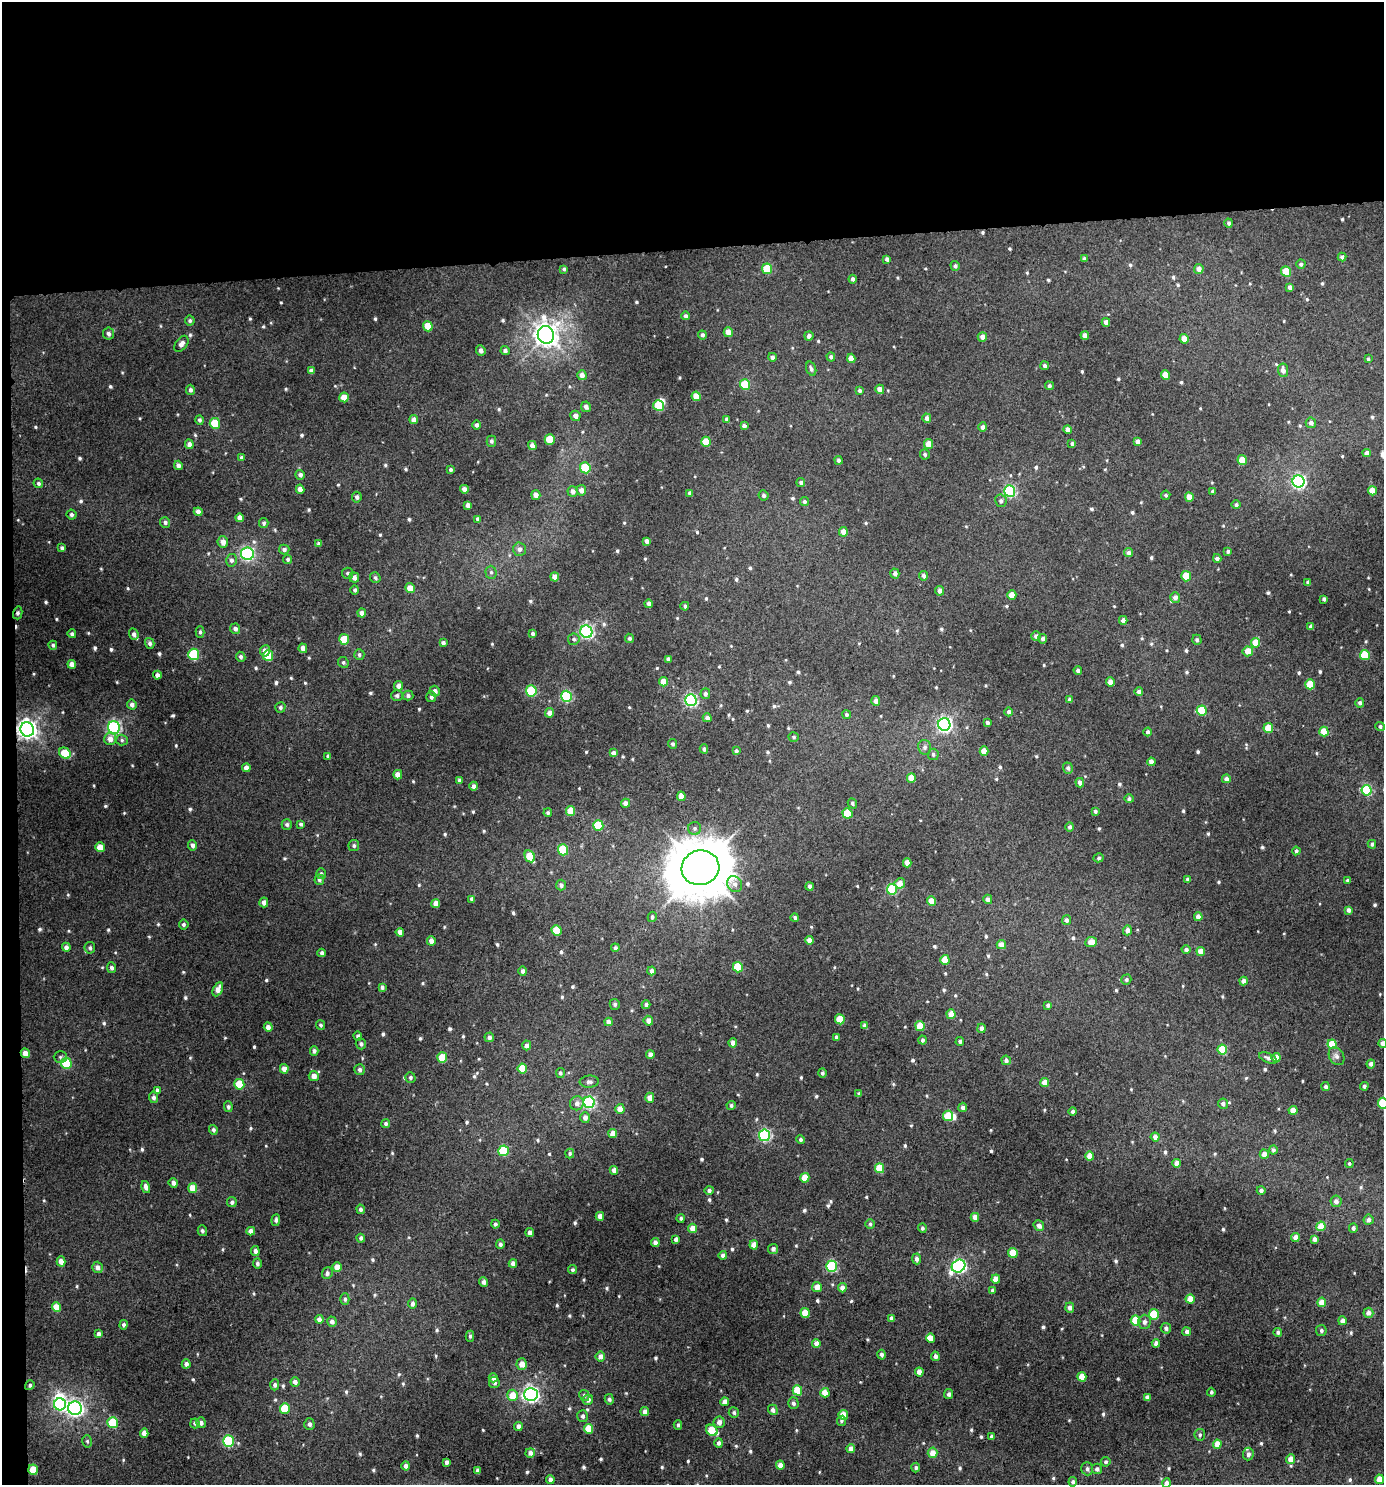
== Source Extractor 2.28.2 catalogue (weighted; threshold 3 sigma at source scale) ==
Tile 1 of 3 x 3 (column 1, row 1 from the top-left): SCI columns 7-1388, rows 2971-4453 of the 4199 x 4457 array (HDU 1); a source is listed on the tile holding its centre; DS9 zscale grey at full resolution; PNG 1386 x 1487 px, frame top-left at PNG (2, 2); each listed source drawn as its Kron ellipse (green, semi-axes under 4 px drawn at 4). Shown black and unused: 18% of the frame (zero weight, under 3 of 4 exposures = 1% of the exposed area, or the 3 px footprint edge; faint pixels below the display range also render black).
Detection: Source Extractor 2.28.2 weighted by HDU 2 'WHT'; one run over the whole footprint, this tile lists its part. Background 0.0192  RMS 0.0069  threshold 0.031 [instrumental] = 3 sigma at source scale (4.5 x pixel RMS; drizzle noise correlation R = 1.50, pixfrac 1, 0.0396/0.0396 arcsec/px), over >= 5 px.
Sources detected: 764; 3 inside a brighter object's white glare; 1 cosmic-ray / hot-pixel residue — neither listed nor drawn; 3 inside a brighter listed object's ellipse — not listed separately; of the other 757, all 500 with FLUX_AUTO >= 1.26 (the completeness limit of this list) listed and drawn (257 fainter detections not listed), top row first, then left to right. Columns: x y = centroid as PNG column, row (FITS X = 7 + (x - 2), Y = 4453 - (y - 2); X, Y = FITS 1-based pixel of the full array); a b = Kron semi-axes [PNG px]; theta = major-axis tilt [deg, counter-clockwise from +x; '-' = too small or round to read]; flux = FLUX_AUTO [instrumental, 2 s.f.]
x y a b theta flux
1229 223 4 4 - 1.9
1342 257 4 4 - 2.1
1084 258 3 3 - 1.4
887 259 4 4 - 2.1
1301 264 4 4 - 1.8
955 266 5 4 - 1.7
564 269 4 4 - 1.4
767 269 5 5 - 25
1199 269 5 4 - 3.8
1286 272 5 5 - 23
853 279 4 4 - 1.9
1290 287 4 4 - 2.9
685 316 4 4 - 1.9
190 321 5 5 - 1.5
1106 322 4 4 - 3.4
428 326 5 4 - 13
728 332 5 4 - 7
108 334 6 5 - 2.3
546 335 9 8 - 540
702 335 4 4 - 1.8
1085 335 4 4 - 4.7
809 336 4 4 - 3.1
982 337 5 4 - 3.9
1184 339 5 4 - 6.9
181 344 9 5 52 3.3
481 351 5 4 - 2.9
505 351 4 4 - 2.2
772 357 4 4 - 2
831 357 4 4 - 1.8
851 358 4 4 - 5
1368 359 4 4 - 1.3
1045 366 4 4 - 2.1
811 369 7 5 -72 1.8
1283 370 7 5 -82 3.8
311 371 4 4 - 2.4
582 375 5 4 - 4
1165 375 5 4 - 9.8
745 385 5 5 - 27
1049 386 4 4 - 1.6
880 389 4 4 - 5.1
190 390 5 4 - 1.7
859 391 4 4 - 1.6
696 396 5 4 - 6.6
344 397 5 4 - 9.4
659 406 5 5 - 27
586 407 5 5 - 2.7
575 416 5 5 - 3.3
927 418 4 4 - 3.3
727 419 4 4 - 2.2
199 420 5 4 - 1.5
414 420 4 4 - 3.9
215 423 5 5 - 22
1311 423 5 5 - 2.9
477 425 4 4 - 1.9
744 426 4 4 - 2.4
983 427 5 4 - 2.6
1067 430 4 4 - 3
550 439 5 5 - 17
491 441 5 5 - 1.7
706 442 5 4 - 13
1138 442 4 4 - 3.6
189 444 5 4 - 3.1
929 444 5 4 - 9
1072 444 4 3 - 1.6
532 445 4 4 - 3.7
1367 453 4 4 - 4
925 454 5 5 - 1.5
241 457 4 4 - 1.4
838 460 4 4 - 1.8
1242 460 5 4 - 12
178 465 4 4 - 2.6
585 468 5 5 - 32
451 470 4 4 - 1.3
300 475 5 4 - 2.2
1299 481 6 6 - 130
801 482 4 4 - 1.5
38 483 5 4 - 1.3
300 489 4 4 - 4.6
464 489 4 4 - 3.7
581 490 5 5 - 4.2
573 491 5 5 - 3.3
1010 491 6 5 - 79
1213 491 4 3 - 1.6
1372 491 4 4 - 8.7
690 493 4 4 - 2
536 495 5 4 - 3.5
764 495 5 5 - 1.7
1166 495 5 4 - 1.3
357 497 5 5 - 2.1
1189 497 5 4 - 8.3
1001 501 6 5 - 1.8
804 502 4 4 - 1.7
468 505 4 4 - 3.2
1236 505 4 4 - 1.6
198 512 4 4 - 3.2
71 515 5 5 - 1.7
240 518 4 4 - 4
478 519 4 4 - 2.3
165 522 5 5 - 1.8
264 523 5 4 - 1.4
843 532 5 4 - 5.6
647 541 4 3 - 2.5
223 542 6 5 - 4.5
319 544 4 4 - 1.9
62 548 4 4 - 2.1
284 549 5 5 - 2.3
519 549 7 6 - 2.6
1228 551 4 4 - 1.6
1128 553 4 4 - 2.5
247 554 6 6 - 120
1217 558 4 3 - 1.9
288 559 4 4 - 1.3
231 560 6 5 - 2
491 572 6 5 - 1.8
347 573 5 5 - 1.4
895 574 5 4 - 2.9
923 576 4 4 - 2.2
1186 576 5 5 - 18
555 577 4 4 - 4.1
354 578 5 5 - 3.5
375 578 5 5 - 1.5
1308 582 4 3 - 1.9
410 588 5 5 - 7.1
355 590 4 4 - 1.4
940 591 5 4 - 3.3
1012 595 5 4 - 8
1175 597 5 5 - 3.4
1324 599 4 3 - 1.6
649 604 4 4 - 2.8
685 606 4 3 - 1.6
18 613 6 4 76 1.9
362 613 4 4 - 2.9
1123 620 4 4 - 3.3
1310 627 4 3 - 2.1
235 629 5 5 - 2.6
200 632 6 4 89 1.4
586 632 6 6 - 130
533 633 4 3 - 1.6
72 634 4 4 - 1.5
134 634 5 4 - 2.2
1036 636 5 4 - 2.4
629 638 4 4 - 1.4
344 639 5 5 - 21
574 639 6 5 - 1.8
1043 639 5 4 - 1.9
1197 640 5 4 - 1.4
150 643 5 4 - 1.9
443 643 4 3 - 2
1256 643 5 4 - 12
53 645 4 4 - 1.3
303 648 4 4 - 3.9
265 651 5 5 - 4.2
1248 651 5 5 - 9.2
194 654 6 5 - 46
359 655 5 5 - 1.5
1365 655 5 5 - 28
268 656 5 5 - 18
241 657 5 4 - 1.7
668 659 4 4 - 2
343 662 5 5 - 1.5
72 664 4 4 - 4.4
1078 670 4 4 - 2
157 675 4 4 - 2.8
663 682 5 4 - 8.2
1110 682 4 4 - 6.2
1310 684 5 4 - 15
398 686 5 4 - 3.9
435 691 5 5 - 3
531 691 5 5 - 46
1139 691 4 4 - 2.7
705 694 5 5 - 1.8
397 695 6 5 - 1.7
408 696 5 5 - 1.9
566 696 5 5 - 59
431 697 5 5 - 2
691 700 6 5 - 100
1069 700 4 4 - 1.3
876 701 5 4 - 3.1
1360 703 5 4 - 2
132 704 5 4 - 2.6
280 707 5 5 - 1.4
1202 711 5 5 - 28
1009 712 4 4 - 1.9
550 713 4 4 - 4
846 715 4 4 - 1.7
707 718 4 4 - 2.5
987 723 4 3 - 2.1
944 724 6 6 - 170
1380 727 5 4 - 1.8
114 728 6 6 - 130
1268 728 5 4 - 15
27 729 7 7 - 350
1148 732 4 4 - 1.9
1324 732 5 4 - 12
794 737 5 4 - 1.3
110 739 6 6 - 4.1
122 740 6 5 - 1.5
673 744 5 4 - 1.4
925 747 7 6 - 2.3
704 749 4 4 - 1.5
736 751 4 4 - 1.7
984 751 4 4 - 7.3
65 753 6 5 - 18
613 753 4 4 - 2.8
933 754 5 5 - 1.7
328 756 4 4 - 1.6
1151 762 4 4 - 4.4
246 768 4 4 - 3.9
1068 768 5 5 - 1.8
398 775 5 4 - 4.8
911 778 5 4 - 11
1226 779 4 4 - 3.2
459 780 4 3 - 1.4
1080 783 5 4 - 3.4
474 786 4 4 - 2.7
1367 790 5 5 - 46
681 796 5 4 - 6.8
1129 799 4 4 - 1.9
626 803 4 4 - 3.7
852 803 5 4 - 1.4
571 811 5 4 - 12
1095 811 4 4 - 1.6
548 813 4 4 - 1.5
847 813 5 5 - 15
287 824 5 5 - 1.7
301 824 4 4 - 1.4
598 826 5 5 - 24
1070 827 5 4 - 1.8
695 828 6 6 - 1.7
1372 844 4 4 - 1.5
193 845 5 4 - 2.4
354 846 5 5 - 1.5
100 847 5 4 - 7.6
563 850 5 5 - 30
1296 851 4 4 - 1.7
530 856 6 5 - 17
1099 858 5 4 - 1.3
907 863 4 4 - 6.3
700 868 19 17 15 3400
321 874 5 5 - 1.3
1187 879 4 3 - 1.4
319 880 5 4 - 1.9
1348 880 4 4 - 1.3
900 883 5 5 - 6.3
735 884 8 7 - 3.2
561 885 5 5 - 2.3
809 886 4 3 - 2.5
892 889 5 5 - 44
472 899 4 4 - 2.2
988 899 4 4 - 2.8
932 901 4 4 - 8.7
264 902 5 4 - 3.6
436 903 4 4 - 4.7
1348 910 4 4 - 2.5
652 917 5 4 - 1.7
1198 917 4 4 - 4.8
795 918 4 4 - 1.5
1066 920 5 4 - 2.5
184 924 5 5 - 1.5
557 930 5 5 - 18
1127 930 5 4 - 3.3
400 932 4 4 - 3.8
809 940 4 4 - 4.2
431 941 5 4 - 3.8
1091 942 6 5 - 7.1
1001 945 4 4 - 6.2
66 947 5 4 - 2.7
90 948 6 5 - 1.6
615 948 4 4 - 1.5
1186 950 4 4 - 2.1
1201 951 4 4 - 7.2
322 953 4 3 - 1.8
945 960 5 4 - 13
738 967 5 5 - 25
111 968 5 4 - 2.1
523 971 4 4 - 2.2
651 971 4 4 - 2.7
1126 980 5 4 - 1.4
1244 981 4 4 - 3.1
382 987 4 4 - 1.6
218 989 7 4 63 5.2
615 1004 5 5 - 1.7
646 1005 4 4 - 1.7
1048 1005 4 4 - 1.9
951 1014 5 4 - 5.8
840 1019 5 5 - 15
648 1021 5 4 - 4.2
608 1022 4 4 - 3.6
321 1025 5 4 - 1.3
865 1026 4 4 - 3
920 1026 5 4 - 16
268 1027 5 4 - 3.4
981 1028 4 4 - 2.8
358 1036 5 4 - 1.8
489 1037 5 4 - 2.5
836 1037 4 3 - 1.8
923 1040 4 4 - 1.5
960 1041 4 4 - 1.5
733 1043 4 4 - 3.7
1383 1043 4 4 - 4.1
361 1044 5 5 - 1.6
1332 1044 5 4 - 14
527 1045 5 4 - 2.6
1222 1050 5 5 - 22
314 1051 4 4 - 1.9
25 1053 5 4 - 6.2
650 1055 4 4 - 3.4
1337 1056 9 7 -58 2.8
60 1057 6 5 - 1.3
442 1058 5 5 - 17
1268 1058 9 4 -24 2.2
1276 1058 5 4 - 6.4
1006 1060 5 4 - 2.1
66 1063 5 5 - 31
1371 1064 4 4 - 2.7
522 1068 5 4 - 13
284 1069 5 4 - 4.7
360 1070 5 5 - 2.2
560 1073 5 4 - 1.4
822 1073 4 4 - 1.6
314 1076 5 5 - 4.7
410 1077 5 5 - 1.4
589 1082 9 6 5 2.3
1045 1083 4 4 - 7
239 1084 5 5 - 23
1364 1086 4 4 - 1.7
1326 1087 4 4 - 2
157 1090 4 4 - 1.8
859 1094 4 3 - 1.7
153 1097 5 4 - 2.1
650 1098 5 4 - 5
589 1102 6 5 - 94
577 1103 7 6 - 3.1
1383 1103 5 5 - 26
1223 1104 5 5 - 2.3
731 1106 4 4 - 1.5
228 1107 5 4 - 1.5
963 1107 5 4 - 2.8
620 1109 5 4 - 5.9
1293 1110 4 4 - 6.5
1073 1112 4 4 - 1.9
948 1116 5 5 - 13
585 1117 5 5 - 3.6
386 1124 4 4 - 1.6
213 1130 5 4 - 1.7
613 1134 4 4 - 6.6
765 1135 5 5 - 100
1155 1137 4 4 - 3.6
800 1140 4 4 - 1.4
1273 1150 4 4 - 1.5
504 1151 5 5 - 29
570 1153 5 4 - 1.3
1264 1154 5 4 - 4.7
1090 1156 4 4 - 6.9
1177 1163 4 4 - 5.3
1349 1163 4 4 - 1.3
879 1168 5 4 - 17
614 1170 4 4 - 3.6
805 1178 5 4 - 13
173 1183 5 4 - 2.6
146 1187 6 4 -75 3
193 1188 5 4 - 9
709 1190 4 4 - 1.7
1261 1190 4 4 - 2.1
1336 1201 6 5 - 3.1
232 1202 5 5 - 2.2
361 1209 4 4 - 1.6
600 1216 4 4 - 4
975 1217 4 4 - 5.5
681 1218 4 4 - 1.4
276 1220 6 4 85 1.7
1369 1220 5 5 - 2.7
495 1224 4 4 - 1.7
870 1224 4 4 - 1.3
1039 1226 6 5 - 3.3
1321 1226 5 4 - 12
693 1228 4 4 - 6.5
922 1228 5 4 - 1.3
1353 1228 5 4 - 2
202 1231 5 4 - 1.7
251 1231 4 4 - 4
530 1232 4 4 - 3.2
1295 1237 4 4 - 5.8
361 1238 4 4 - 1.8
676 1239 4 4 - 2.4
1314 1239 4 4 - 3
655 1242 4 4 - 2.7
500 1244 4 4 - 1.8
754 1245 4 4 - 6.3
773 1249 5 5 - 2.4
255 1251 5 4 - 2.6
1013 1253 5 4 - 13
723 1255 4 4 - 2.6
916 1259 5 4 - 2.6
61 1261 5 4 - 5.6
513 1263 4 4 - 3.3
257 1264 5 4 - 1.8
832 1266 5 5 - 61
959 1266 7 6 - 140
97 1267 6 5 - 3.3
337 1267 4 4 - 7.4
573 1270 4 4 - 1.3
327 1273 6 5 - 2
996 1279 4 4 - 6.2
483 1282 4 4 - 2.8
817 1287 5 5 - 5.7
842 1288 4 4 - 3.9
992 1290 4 4 - 1.4
345 1299 6 4 -89 1.5
1190 1299 4 4 - 9.9
1322 1302 5 4 - 9.7
413 1304 5 4 - 2.2
56 1307 5 4 - 10
1070 1308 5 4 - 2.9
805 1313 5 4 - 12
1368 1313 5 5 - 3.5
1154 1314 5 5 - 27
891 1318 4 4 - 2.2
319 1319 4 4 - 3.4
1135 1320 5 5 - 20
1342 1321 4 4 - 3.1
332 1322 5 5 - 2.7
1144 1322 7 6 - 2.6
124 1325 5 4 - 1.7
1166 1328 5 5 - 2
1321 1330 5 5 - 1.5
1187 1332 4 4 - 2.5
1278 1332 4 4 - 1.8
98 1334 4 3 - 2.2
470 1336 5 4 - 1.5
931 1338 5 4 - 4.7
816 1343 4 4 - 4.8
1156 1343 4 4 - 3.3
882 1355 5 4 - 1.7
600 1356 5 5 - 4.2
935 1356 5 4 - 2.7
186 1364 4 4 - 2.7
522 1364 5 5 - 5.3
919 1372 4 4 - 5.8
1082 1377 4 4 - 9.8
493 1378 4 4 - 3.2
295 1382 5 4 - 2.7
494 1383 5 5 - 2.7
30 1385 5 4 - 1.3
275 1385 5 4 - 2.2
797 1390 5 5 - 19
1211 1392 4 4 - 1.3
825 1393 4 4 - 10
531 1394 7 6 - 200
949 1394 5 4 - 2.2
512 1395 5 5 - 11
584 1395 6 5 - 1.7
1147 1397 4 4 - 2.5
609 1399 5 4 - 1.8
588 1400 5 5 - 2.8
725 1402 4 4 - 5.2
793 1403 6 5 - 1.9
60 1404 6 6 - 81
75 1408 7 6 - 210
285 1408 5 5 - 22
773 1410 5 4 - 2.7
645 1412 4 4 - 3.6
734 1413 5 5 - 1.5
843 1415 5 4 - 11
583 1416 6 5 - 1.9
842 1421 5 4 - 1.3
719 1422 6 5 - 3.6
113 1423 5 5 - 32
195 1423 5 4 - 1.5
201 1423 5 4 - 2.4
309 1424 6 5 - 2.4
678 1425 4 3 - 1.3
518 1426 4 4 - 3.5
589 1429 5 4 - 14
712 1430 6 5 - 16
144 1433 4 4 - 4.6
1200 1435 6 5 - 1.4
991 1436 3 3 - 1.6
87 1441 6 5 - 1.3
228 1441 5 5 - 53
719 1443 5 4 - 2.2
1217 1444 4 4 - 7.2
851 1449 4 4 - 4.7
530 1453 5 4 - 3.4
932 1453 5 5 - 7.5
1248 1454 6 5 - 2.4
1291 1459 5 4 - 6.2
447 1462 4 3 - 2.4
1106 1462 5 4 - 1.5
780 1465 4 4 - 4.8
406 1466 4 4 - 2.7
916 1467 5 4 - 1.4
1087 1469 6 6 - 2.2
1097 1469 5 5 - 2.3
33 1470 5 4 - 15
478 1470 4 3 - 2.5
1379 1479 4 4 - 9.4
550 1480 4 4 - 3.2
1073 1482 4 4 - 1.8
1166 1483 5 4 - 2.6
Overlapping masked pixels (flux is a lower limit): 3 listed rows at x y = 18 613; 27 729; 25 1053
Isophote crosses this tile's border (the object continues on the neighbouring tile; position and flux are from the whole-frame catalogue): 3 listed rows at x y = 1383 1043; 1383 1103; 1166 1483